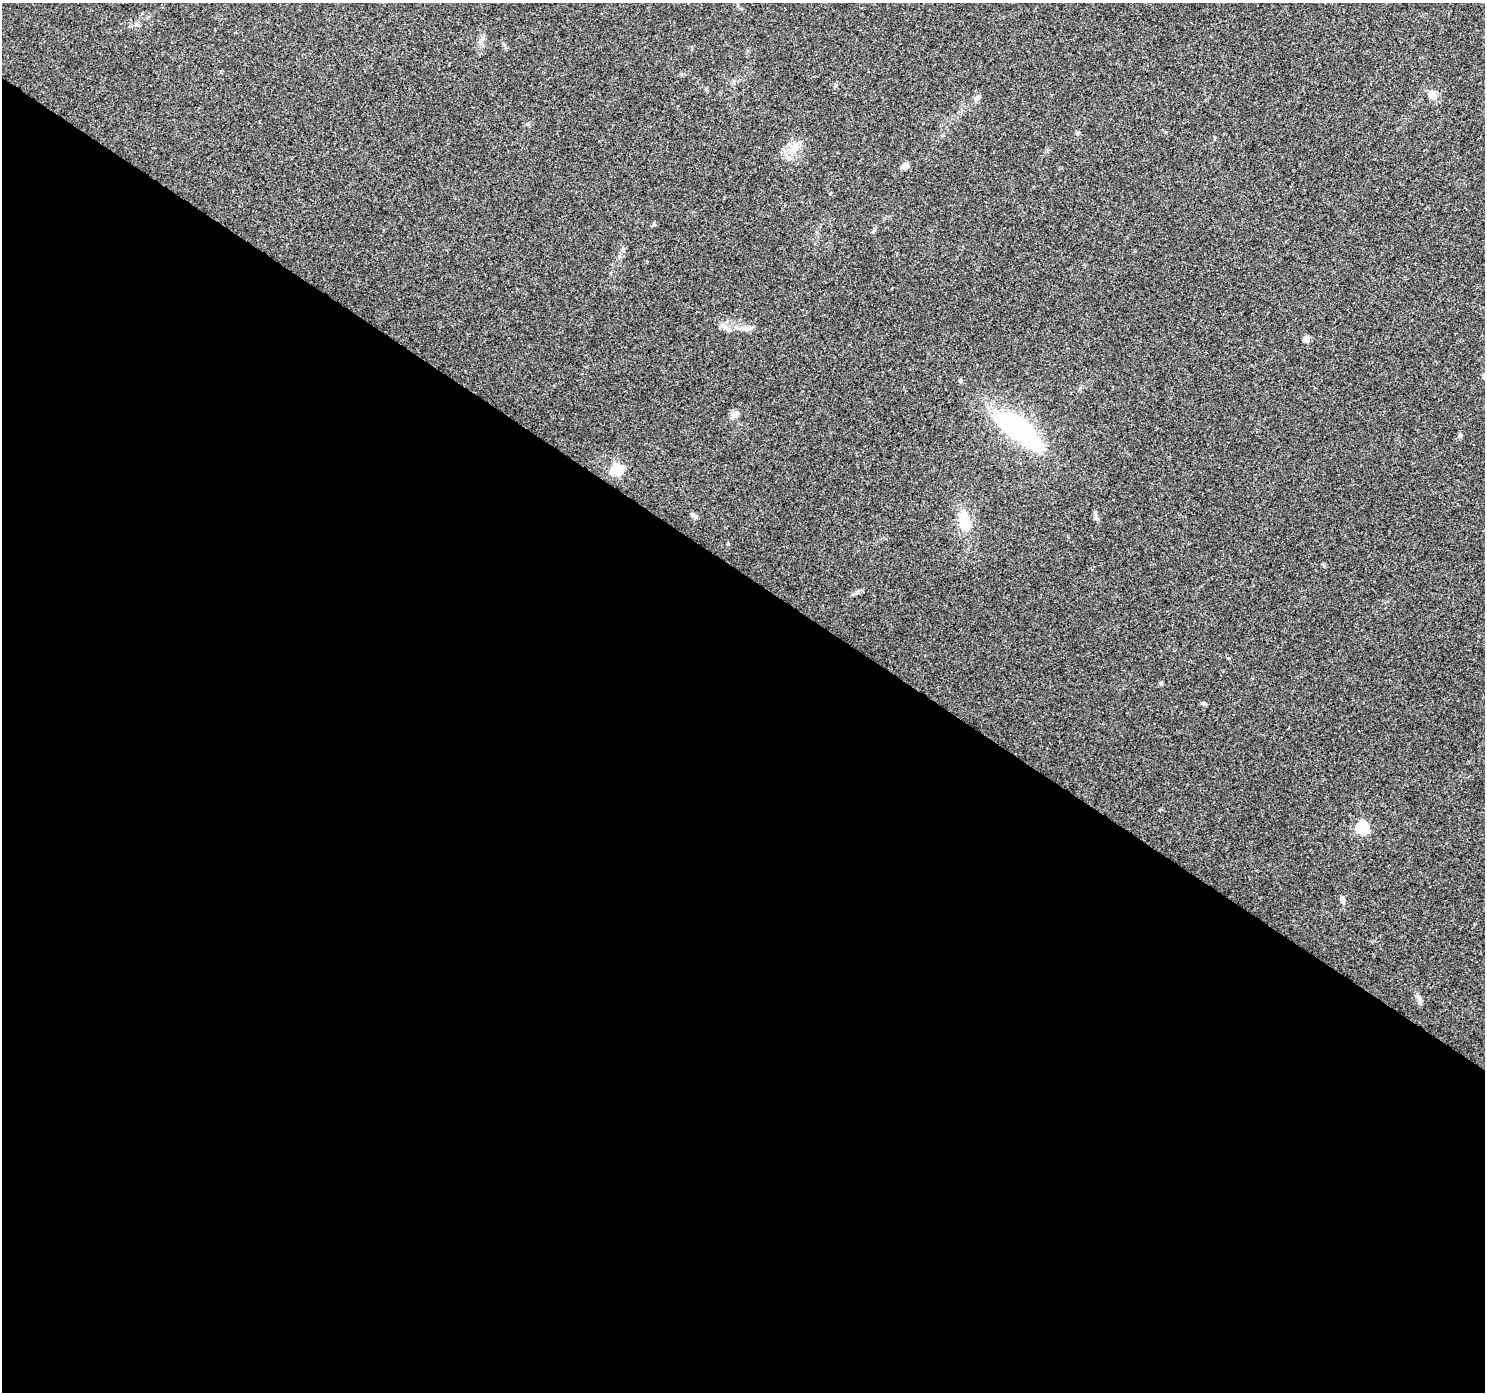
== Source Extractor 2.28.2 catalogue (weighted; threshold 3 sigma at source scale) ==
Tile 14 of 4 x 4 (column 2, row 4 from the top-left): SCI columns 1484-2966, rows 185-1574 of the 5942 x 5993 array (HDU 1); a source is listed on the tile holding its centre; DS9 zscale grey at full resolution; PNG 1487 x 1394 px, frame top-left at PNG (2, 3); no overlay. Shown black and unused: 59% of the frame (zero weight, under 3 of 4 exposures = <1% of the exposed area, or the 3 px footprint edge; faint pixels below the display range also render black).
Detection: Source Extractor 2.28.2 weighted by HDU 2 'WHT'; one run over the whole footprint, this tile lists its part. Background 0.0446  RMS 0.0036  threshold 0.016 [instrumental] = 3 sigma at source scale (4.5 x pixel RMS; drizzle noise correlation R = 1.50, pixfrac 1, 0.0396/0.0396 arcsec/px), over >= 5 px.
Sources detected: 23; all 23 listed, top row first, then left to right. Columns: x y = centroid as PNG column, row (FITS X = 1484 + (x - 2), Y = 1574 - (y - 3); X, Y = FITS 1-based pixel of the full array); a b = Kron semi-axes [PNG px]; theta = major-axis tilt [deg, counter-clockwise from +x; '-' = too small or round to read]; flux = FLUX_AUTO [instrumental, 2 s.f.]
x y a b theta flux
1432 94 12 9 -68 2.5
977 98 9 6 39 1.2
1077 133 6 4 71 0.43
795 148 21 10 64 4.3
905 166 8 6 41 2.1
623 250 7 5 69 0.75
725 327 10 6 -27 1.5
746 329 7 5 -2 1.1
1306 339 5 5 - 3.1
1484 376 6 4 46 0.54
961 381 5 5 - 0.65
736 414 12 7 38 1.5
1017 429 54 19 -36 56
1460 435 5 5 - 0.58
618 470 13 10 -24 8.6
693 515 9 5 -47 1
1096 516 15 4 -80 1
964 521 28 12 -75 8.3
728 543 4 4 - 0.34
1161 683 6 4 -68 0.49
1362 828 6 6 - 35
1342 900 10 5 -76 1.2
1418 997 14 4 -54 1.2
Overlapping masked pixels (flux is a lower limit): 1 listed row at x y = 1017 429
Isophote crosses this tile's border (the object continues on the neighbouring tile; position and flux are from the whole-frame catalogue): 1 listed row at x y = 1484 376
Unlisted compact peaks at least as high as the median listed source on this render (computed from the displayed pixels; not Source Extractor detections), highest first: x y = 1229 658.